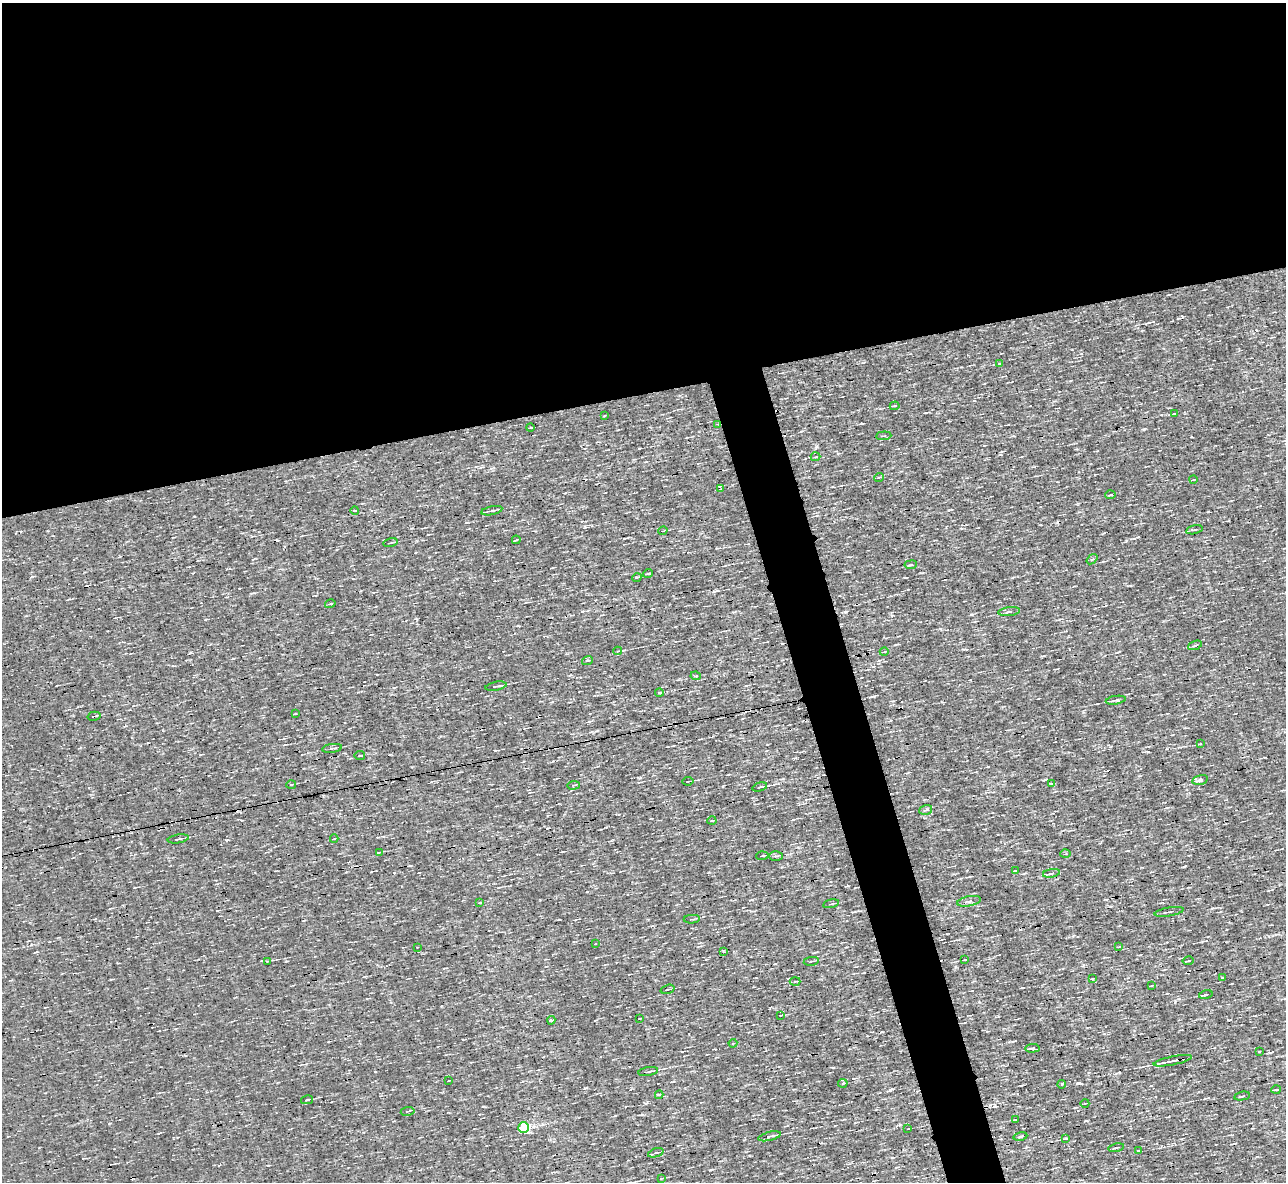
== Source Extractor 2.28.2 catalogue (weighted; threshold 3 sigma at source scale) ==
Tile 2 of 4 x 4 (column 2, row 1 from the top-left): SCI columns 1285-2568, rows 3686-4865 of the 5135 x 5132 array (HDU 1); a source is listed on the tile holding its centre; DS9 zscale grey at full resolution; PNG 1288 x 1184 px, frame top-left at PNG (2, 3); each listed source drawn as its Kron ellipse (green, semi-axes under 4 px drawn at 4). Shown black and unused: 36% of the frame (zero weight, under 3 of 4 exposures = <1% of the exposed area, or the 3 px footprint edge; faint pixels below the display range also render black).
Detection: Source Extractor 2.28.2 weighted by HDU 2 'WHT'; one run over the whole footprint, this tile lists its part. Background 0.00167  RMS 0.043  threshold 0.195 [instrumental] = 3 sigma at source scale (4.5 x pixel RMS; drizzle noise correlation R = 1.50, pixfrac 1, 0.05/0.05 arcsec/px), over >= 5 px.
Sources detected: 105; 4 cosmic-ray / hot-pixel residue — neither listed nor drawn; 2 inside a brighter listed object's ellipse — not listed separately; the other 99 listed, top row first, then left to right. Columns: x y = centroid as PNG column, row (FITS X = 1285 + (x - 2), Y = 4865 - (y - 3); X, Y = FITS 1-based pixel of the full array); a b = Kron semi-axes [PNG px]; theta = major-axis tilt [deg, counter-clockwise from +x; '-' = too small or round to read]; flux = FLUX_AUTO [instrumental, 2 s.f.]
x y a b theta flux
1000 363 4 2 - 3
895 406 5 3 - 5.8
1174 414 3 2 - 3.9
604 416 4 3 - 3.6
718 424 3 3 - 3.4
530 428 4 2 - 4.7
884 436 8 3 5 4.9
815 457 5 2 - 3.6
879 477 5 3 - 3.7
1193 480 4 2 - 2.9
720 489 4 3 - 3.2
1110 495 5 2 - 3.9
355 511 4 3 - 4.3
492 511 10 3 11 8.8
1194 530 8 2 13 7.8
663 531 4 3 - 4.5
516 540 4 3 - 3.4
391 543 7 2 11 5.5
1092 559 6 4 40 6.2
911 565 6 3 8 4.5
648 573 5 3 - 4.4
637 577 5 3 - 4.4
330 604 5 3 - 4.1
1009 612 11 3 6 8.1
1195 645 7 4 21 7.1
618 651 4 3 - 6
884 652 4 3 - 3.2
587 661 5 2 - 3.9
696 676 5 3 - 5.2
496 686 11 3 11 13
659 693 4 3 - 6.8
1116 700 10 3 9 9.1
295 714 3 2 - 4.1
94 716 7 2 14 5.1
1200 744 4 4 - 3.9
332 748 10 3 8 7.5
360 756 5 2 - 6
1200 780 8 4 14 24
688 781 5 2 - 6
1051 784 4 4 - 7.2
291 785 5 3 - 4
573 785 6 3 5 4.5
760 787 8 3 16 12
926 810 7 4 19 6.7
712 821 4 3 - 3.7
178 839 10 3 10 9.3
334 839 4 2 - 2.9
379 852 4 2 - 3.7
1065 854 5 3 - 3.8
762 856 6 3 4 5.1
776 856 7 4 0 9
1015 871 3 2 - 3.4
1051 873 8 4 11 12
969 901 12 5 11 12
480 903 3 3 - 4.4
831 904 8 3 12 8.1
1169 912 15 2 10 8.2
692 919 8 2 4 4.6
595 944 3 2 - 3.1
417 947 3 2 - 3.5
1118 947 4 2 - 2.9
723 952 4 3 - 4.3
965 960 3 2 - 2.7
268 961 3 3 - 3.6
811 961 7 2 11 4.5
1188 961 5 2 - 4
1222 977 3 2 - 2.7
1093 979 4 2 - 3.8
795 981 5 3 - 4.6
1151 986 4 2 - 3.9
668 989 7 2 17 6.6
1206 995 7 3 16 9.5
781 1015 4 2 - 3.5
640 1018 3 2 - 2.7
551 1020 4 3 - 32
733 1043 4 4 - 4.8
1032 1048 7 3 4 13
1259 1052 3 2 - 3.5
1173 1061 19 3 11 47
648 1072 10 3 10 8.3
449 1080 3 2 - 3.2
843 1083 5 4 - 7.1
1062 1084 4 3 - 3.5
1276 1090 5 3 - 5.5
659 1095 4 3 - 5.7
1242 1096 8 2 11 6.3
307 1100 6 2 12 6.6
1085 1103 4 2 - 3.1
408 1111 7 2 8 6.5
1015 1119 4 2 - 4
524 1127 5 5 - 300
908 1129 3 2 - 2.9
770 1136 11 4 14 15
1020 1136 7 3 11 5.5
1065 1139 3 2 - 3.4
1116 1148 8 2 12 6.2
1138 1151 4 4 - 4.4
656 1153 8 3 19 6.9
662 1178 4 2 - 3.4
Overlapping masked pixels (flux is a lower limit): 1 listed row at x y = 718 424
Unlisted compact peaks at least as high as the median listed source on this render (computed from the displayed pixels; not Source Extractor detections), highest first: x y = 1079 1083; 1144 429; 890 1090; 845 612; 1175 1001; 585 1088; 226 840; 639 778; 900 1125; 816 446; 191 652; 585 527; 710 1170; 874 696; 995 1106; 723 786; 949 510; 1126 541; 1148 752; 714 591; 109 1124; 955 967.